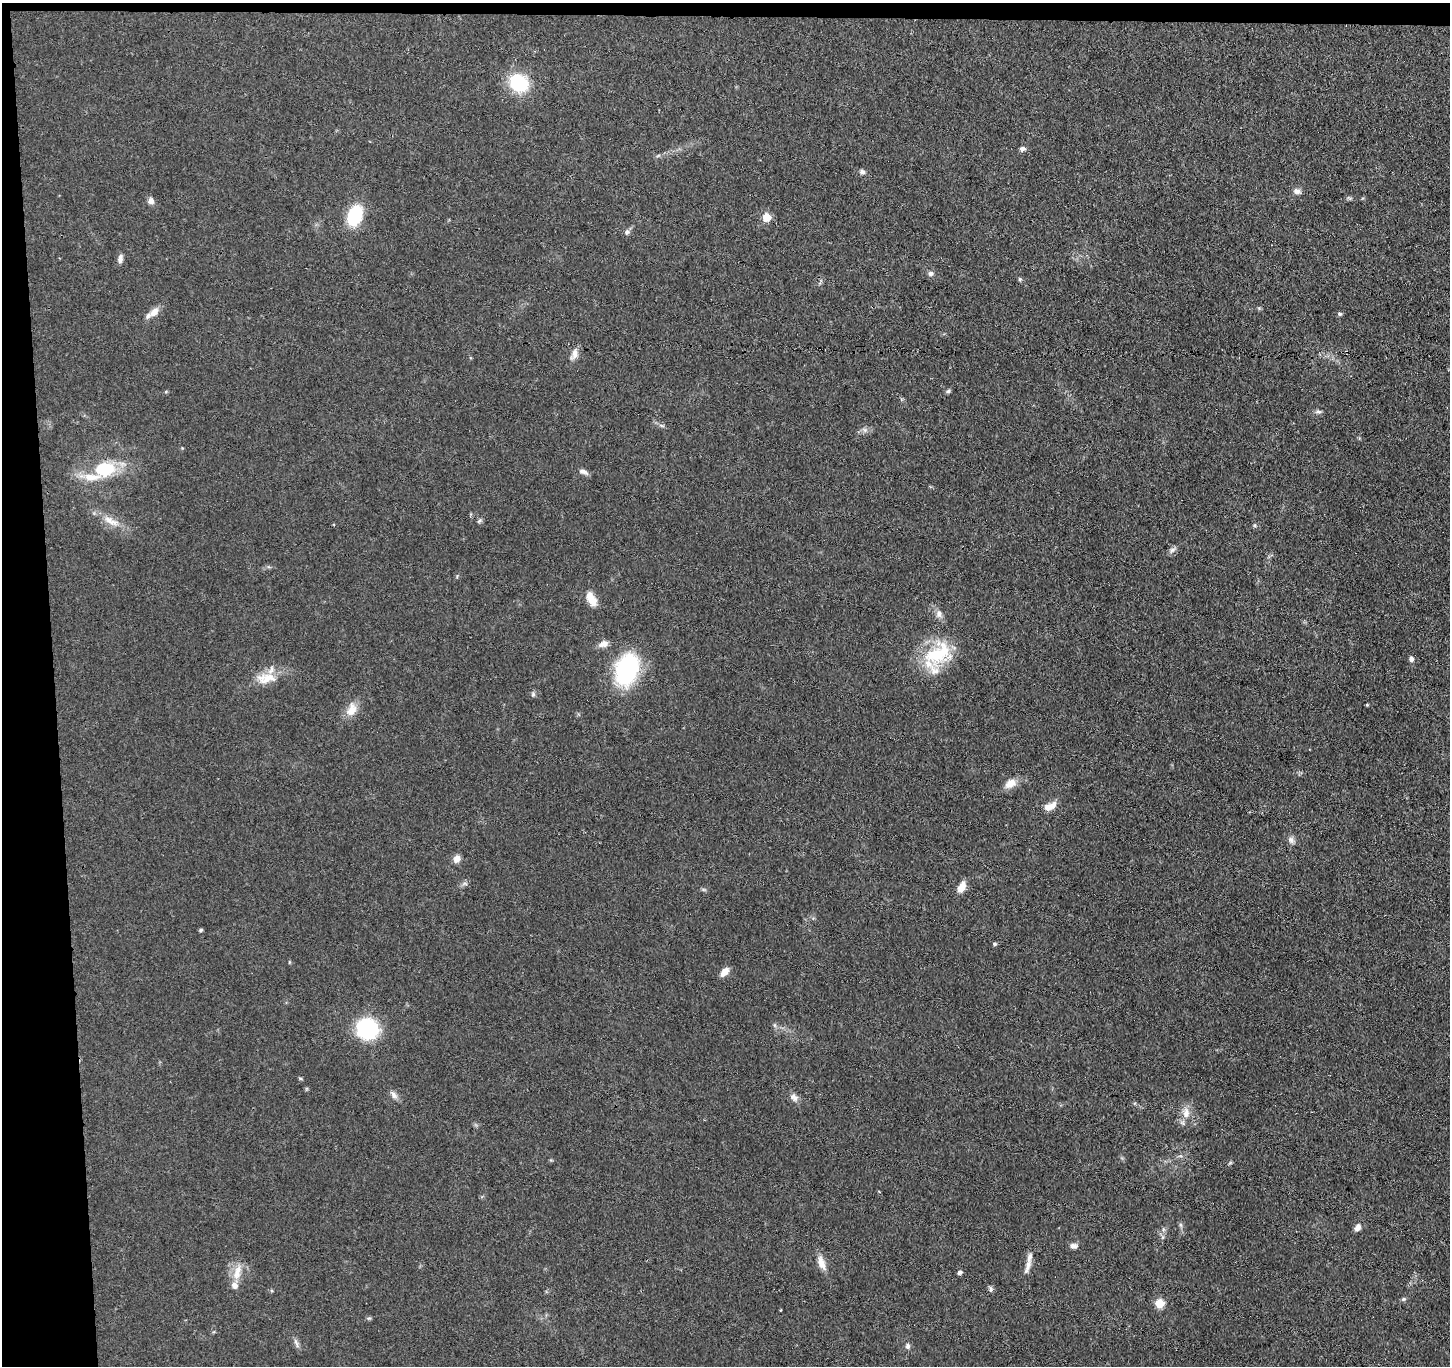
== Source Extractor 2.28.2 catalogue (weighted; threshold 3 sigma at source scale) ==
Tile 1 of 3 x 3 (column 1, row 1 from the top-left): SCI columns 57-1504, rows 2856-4219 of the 4456 x 4379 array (HDU 1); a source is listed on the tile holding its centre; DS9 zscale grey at full resolution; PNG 1452 x 1368 px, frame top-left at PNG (2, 3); no overlay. Shown black and unused: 5% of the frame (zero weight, under 3 of 4 exposures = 5% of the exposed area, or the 3 px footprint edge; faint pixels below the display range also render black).
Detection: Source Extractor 2.28.2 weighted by HDU 2 'WHT'; one run over the whole footprint, this tile lists its part. Background 0.0696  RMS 0.0068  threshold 0.0307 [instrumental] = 3 sigma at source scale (4.5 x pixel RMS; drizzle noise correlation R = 1.50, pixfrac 1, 0.05/0.05 arcsec/px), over >= 5 px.
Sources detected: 65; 1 cosmic-ray / hot-pixel residue — not listed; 5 inside a brighter listed object's ellipse — not listed separately; the other 59 listed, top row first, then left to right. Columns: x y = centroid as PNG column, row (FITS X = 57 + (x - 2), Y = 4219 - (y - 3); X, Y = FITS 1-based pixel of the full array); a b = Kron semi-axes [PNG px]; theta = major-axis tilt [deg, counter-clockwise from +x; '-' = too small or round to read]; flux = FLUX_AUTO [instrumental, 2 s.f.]
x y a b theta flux
519 83 21 17 -40 34
1022 149 7 6 - 2
862 172 7 5 -4 1.9
1297 191 9 8 - 2.7
151 201 8 7 - 2.9
355 215 16 10 68 43
766 217 5 5 - 19
627 232 7 6 - 1.9
120 258 11 6 80 2.7
931 273 7 6 - 1.9
1020 279 6 4 -69 1.1
154 312 15 9 44 5.6
1339 314 7 5 -1 1
574 354 15 8 74 4.3
948 391 6 5 - 1.1
1319 412 9 4 -1 1.5
865 430 7 6 - 1.8
105 469 28 19 7 28
583 472 12 6 -20 2.7
111 521 27 8 -24 8.7
479 521 8 4 45 1.2
1255 525 6 4 72 0.86
1172 550 9 6 31 2.2
591 599 18 9 -60 8.5
939 614 10 8 -89 3.2
604 644 10 7 20 4.3
938 654 41 23 27 37
1411 659 5 5 - 2.6
626 670 26 17 71 83
266 678 29 13 6 13
533 694 6 6 - 1.2
1367 705 4 3 - 0.67
351 710 19 12 64 7.9
1010 784 15 10 33 6.5
1050 806 15 7 24 7
1291 840 10 7 -75 2.5
457 859 9 7 54 3.9
465 884 7 4 -19 1.2
961 887 14 8 66 5.7
201 930 5 4 - 1
994 944 4 4 - 1.2
725 972 11 7 49 5.1
367 1029 17 16 - 60
300 1078 5 3 - 0.8
394 1095 10 7 -58 2.9
794 1097 12 8 -43 3.4
1186 1113 15 9 89 6.4
1358 1227 9 6 60 3.4
1074 1246 10 6 -6 2.7
821 1263 20 8 -71 6.1
1028 1265 18 7 73 4.6
960 1272 5 4 - 2.2
237 1273 21 9 75 8.6
991 1289 9 4 -89 1.4
1403 1299 6 5 - 1.1
1159 1303 5 5 - 26
369 1318 6 4 17 0.94
296 1343 14 4 -68 2.2
908 1346 8 6 88 1.8